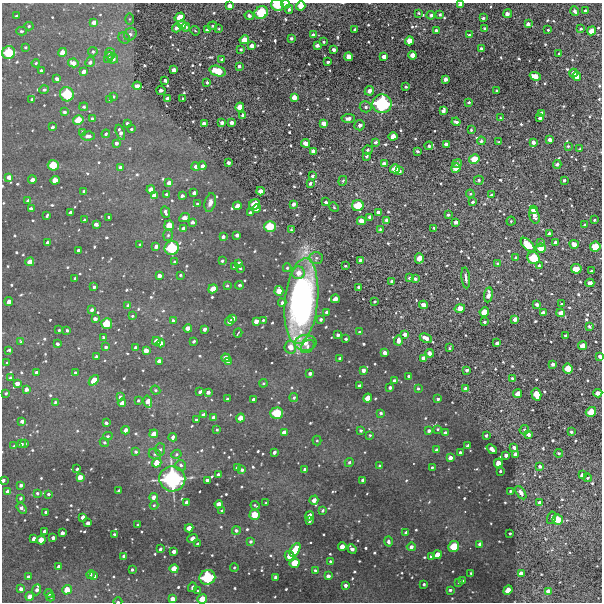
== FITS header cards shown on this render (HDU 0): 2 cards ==
NAXIS1  =                  600 / Width of image
NAXIS2  =                  600 / Height of image

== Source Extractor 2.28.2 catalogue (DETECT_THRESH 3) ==
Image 600 x 600 px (HDU 0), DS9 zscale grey, 1 PNG px = 1 image px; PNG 604 x 604 px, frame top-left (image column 1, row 600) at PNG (2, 3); each listed source drawn as its Kron ellipse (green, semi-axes under 4 px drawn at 4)
Background 4480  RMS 130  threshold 379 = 3 sigma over >= 5 px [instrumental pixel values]
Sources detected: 701; of the 701, the 500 brightest by FLUX_AUTO listed and drawn (201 fainter detections omitted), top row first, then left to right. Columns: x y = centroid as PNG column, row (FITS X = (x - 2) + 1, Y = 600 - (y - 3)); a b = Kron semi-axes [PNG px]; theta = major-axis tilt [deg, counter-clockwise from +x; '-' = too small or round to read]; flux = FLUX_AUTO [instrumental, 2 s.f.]
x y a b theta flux
285 4 4 3 - 3.2e+04
461 4 4 4 - 6.5e+04
277 5 6 6 - 2.8e+05
230 6 4 4 - 5.1e+04
301 6 5 4 - 1.1e+05
289 9 4 3 - 2.1e+04
575 11 4 3 - 2.5e+04
585 11 3 3 - 1.6e+04
261 13 7 6 - 3.4e+05
419 13 4 3 - 1.1e+04
440 14 3 3 - 1.3e+04
507 14 4 4 - 5.7e+04
431 15 4 4 - 2.2e+04
16 16 3 3 - 1.5e+04
249 16 5 4 - 3.2e+04
180 17 5 4 - 1.2e+05
483 18 3 3 - 1.7e+04
130 19 6 4 90 1.1e+04
94 22 4 4 - 5.2e+04
528 24 4 3 - 4.5e+04
182 25 4 4 - 8.5e+04
29 26 4 4 - 1.4e+04
212 26 4 4 - 1.1e+04
186 27 4 4 - 1.7e+04
176 28 5 4 - 3.2e+04
484 28 3 3 - 1.3e+04
219 29 4 3 - 1.0e+04
355 29 3 3 - 1.8e+04
581 29 3 3 - 1.5e+04
207 30 4 3 - 3.3e+04
436 30 3 3 - 1.9e+04
548 30 3 3 - 1.1e+04
21 31 5 4 - 1.4e+04
195 31 5 4 - 1.1e+04
592 31 5 4 - 1.0e+05
130 34 7 6 - 2.7e+04
313 35 4 3 - 3.7e+04
469 35 3 3 - 1.5e+04
124 38 6 5 - 1.7e+04
291 38 3 3 - 1.9e+04
244 40 5 4 - 1.2e+05
409 41 4 4 - 1.0e+05
324 42 3 2 - 1.1e+04
317 45 4 3 - 3.7e+04
252 46 4 4 - 6.0e+04
25 47 3 2 - 1.1e+04
241 49 3 3 - 1.3e+04
481 49 4 3 - 3.2e+04
334 50 3 3 - 3.4e+04
62 52 4 4 - 7.9e+04
93 52 5 4 - 1.6e+04
9 53 6 6 - 3.4e+05
110 54 6 5 - 3.9e+04
559 54 3 3 - 1.7e+04
413 55 4 4 - 8.2e+04
349 57 4 4 - 8.1e+04
384 57 4 4 - 6.3e+04
108 58 6 4 72 1.8e+04
113 59 5 5 - 4.3e+04
222 59 3 3 - 2.0e+04
90 62 5 4 - 2.3e+04
328 62 4 3 - 2.0e+04
36 63 4 4 - 1.2e+04
73 63 5 4 - 5.8e+04
239 66 3 3 - 2.0e+04
174 70 4 3 - 4.6e+04
41 71 4 3 - 2.6e+04
217 71 8 5 -18 2.5e+05
84 72 4 3 - 4.7e+04
574 73 4 4 - 6.0e+04
535 76 5 4 - 9.5e+04
577 76 4 4 - 8.2e+04
57 79 4 3 - 3.3e+04
445 79 4 4 - 4.7e+04
165 80 4 3 - 2.5e+04
207 82 3 3 - 1.5e+04
137 86 4 4 - 6.0e+04
406 87 3 3 - 1.1e+04
44 90 5 4 - 1.9e+04
161 90 4 3 - 2.9e+04
369 91 5 4 - 4.5e+04
497 91 3 3 - 1.2e+04
67 94 7 7 - 3.9e+05
114 96 3 3 - 1.0e+04
294 97 4 4 - 8.3e+04
183 98 3 3 - 1.0e+04
32 99 4 3 - 1.8e+04
167 99 4 3 - 5.0e+04
110 100 4 4 - 1.8e+04
469 102 3 3 - 1.4e+04
382 104 9 9 - 8.6e+05
84 107 4 4 - 2.0e+04
240 107 4 4 - 1.1e+05
366 107 6 5 - 2.5e+04
443 110 4 3 - 3.6e+04
64 112 4 4 - 2.0e+04
542 113 4 3 - 3.4e+04
243 115 4 3 - 3.9e+04
348 118 6 4 4 4.3e+04
501 118 4 3 - 1.3e+04
540 118 4 3 - 2.5e+04
92 119 3 3 - 1.7e+04
78 120 5 5 - 1.7e+05
231 122 4 3 - 3.7e+04
456 122 4 3 - 3.1e+04
127 123 3 3 - 1.6e+04
204 123 4 3 - 4.5e+04
222 123 4 3 - 3.4e+04
324 123 4 4 - 6.0e+04
360 125 5 5 - 2.6e+04
52 127 3 3 - 2.3e+04
131 129 3 2 - 1.0e+04
471 130 3 3 - 1.0e+04
83 132 3 3 - 2.2e+04
120 132 8 4 -69 3.9e+04
106 134 4 3 - 1.7e+04
88 136 7 4 3 4.0e+04
393 136 4 4 - 9.1e+04
550 140 4 4 - 5.7e+04
481 141 4 4 - 1.9e+04
376 142 4 3 - 1.9e+04
499 142 3 3 - 1.2e+04
533 142 4 3 - 3.7e+04
116 143 4 3 - 2.5e+04
306 143 4 4 - 7.5e+04
446 145 4 4 - 4.4e+04
429 146 4 4 - 1.8e+04
568 146 4 3 - 1.2e+04
580 149 3 3 - 1.5e+04
368 150 5 4 - 1.4e+04
313 151 4 3 - 3.9e+04
417 151 4 3 - 1.2e+04
366 156 3 3 - 1.8e+04
474 159 5 4 - 1.4e+05
228 163 4 3 - 3.5e+04
457 163 5 4 - 2.3e+04
384 164 4 4 - 5.2e+04
557 164 4 3 - 2.8e+04
53 165 5 5 - 2.2e+05
196 166 4 4 - 3.3e+04
202 166 4 3 - 3.5e+04
120 167 3 3 - 1.8e+04
456 168 5 4 - 1.0e+05
395 169 5 4 - 1.2e+05
399 171 4 3 - 2.8e+04
312 176 4 3 - 1.9e+04
9 177 4 4 - 5.1e+04
32 180 4 3 - 4.9e+04
55 180 5 4 - 9.7e+04
479 180 5 4 - 1.5e+04
564 180 3 3 - 1.7e+04
343 181 5 4 - 1.0e+04
169 183 4 3 - 4.9e+04
310 183 3 3 - 2.2e+04
151 190 4 4 - 7.7e+04
84 191 3 3 - 2.2e+04
261 191 4 4 - 6.9e+04
194 193 4 3 - 3.5e+04
167 194 3 3 - 1.9e+04
470 194 4 4 - 1.1e+04
154 195 4 4 - 5.0e+04
492 195 4 3 - 2.4e+04
182 196 3 3 - 2.2e+04
28 201 4 3 - 2.9e+04
210 202 9 5 75 3.9e+04
326 202 3 3 - 1.9e+04
472 202 3 3 - 1.8e+04
197 204 3 3 - 1.1e+04
255 204 6 5 - 2.0e+05
293 204 4 3 - 3.8e+04
358 205 6 5 - 2.5e+05
237 206 4 4 - 7.5e+04
334 207 5 4 - 1.1e+04
31 209 4 3 - 4.3e+04
257 209 4 3 - 8.3e+04
534 210 4 4 - 7.6e+04
70 212 4 3 - 2.7e+04
165 212 6 3 -66 2.5e+04
378 212 4 3 - 2.9e+04
250 213 3 3 - 1.4e+04
448 215 3 3 - 1.5e+04
47 216 4 2 - 1.3e+04
534 216 8 5 -75 4.4e+04
109 217 3 3 - 1.4e+04
370 217 4 4 - 4.7e+04
185 218 6 4 27 8.1e+04
84 220 3 3 - 1.4e+04
387 220 4 4 - 5.0e+04
594 220 3 3 - 1.2e+04
361 221 4 4 - 8.0e+04
511 221 4 4 - 1.1e+04
192 222 4 3 - 3.0e+04
456 222 4 3 - 3.6e+04
96 224 4 3 - 3.9e+04
169 225 5 5 - 1.4e+05
585 225 3 3 - 2.0e+04
270 226 6 5 - 2.6e+05
183 228 4 3 - 2.5e+04
434 228 3 3 - 1.7e+04
380 229 3 3 - 1.0e+04
292 230 4 3 - 1.4e+04
549 233 3 3 - 1.6e+04
168 235 5 5 - 1.6e+04
237 235 4 3 - 3.6e+04
223 237 3 3 - 2.6e+04
47 242 3 3 - 1.8e+04
541 242 3 3 - 1.1e+04
555 242 4 3 - 2.8e+04
574 244 4 4 - 6.7e+04
140 245 3 3 - 1.6e+04
527 245 8 5 -46 2.5e+05
156 246 4 3 - 3.3e+04
595 247 5 5 - 1.8e+05
172 248 7 7 - 4.2e+05
541 248 5 5 - 1.3e+05
78 250 3 3 - 1.5e+04
316 258 7 5 2 2.2e+04
419 258 5 4 - 1.0e+05
516 258 4 3 - 2.9e+04
534 258 6 5 - 2.9e+05
360 260 3 3 - 2.0e+04
222 261 3 3 - 1.6e+04
30 262 4 4 - 7.5e+04
174 262 4 3 - 1.2e+04
239 263 4 3 - 2.9e+04
497 264 3 3 - 1.5e+04
345 266 3 3 - 1.1e+04
539 266 4 3 - 1.4e+04
234 267 3 3 - 1.2e+04
240 268 3 3 - 1.1e+04
287 268 4 4 - 1.1e+04
576 269 5 4 - 1.4e+05
591 271 3 3 - 1.3e+04
298 273 6 6 - 7.9e+04
180 275 3 3 - 1.2e+04
159 276 4 3 - 4.2e+04
75 278 3 3 - 1.3e+04
409 278 3 3 - 1.3e+04
466 278 10 3 -84 2.3e+04
415 279 4 3 - 1.9e+04
391 281 3 3 - 1.7e+04
590 283 4 4 - 4.3e+04
227 285 4 3 - 1.0e+04
239 285 4 3 - 1.6e+04
94 287 3 3 - 2.2e+04
359 287 4 3 - 2.5e+04
213 289 5 4 - 1.1e+05
279 291 5 4 - 1.0e+05
488 295 7 4 82 6.3e+04
335 299 4 4 - 7.6e+04
301 301 43 16 84 3.1e+06
375 301 3 3 - 1.2e+04
9 302 4 3 - 5.4e+04
282 303 4 4 - 2.2e+04
537 304 4 3 - 2.5e+04
561 304 3 3 - 1.5e+04
128 305 4 3 - 2.1e+04
423 305 4 4 - 6.8e+04
460 308 5 4 - 9.0e+04
92 310 3 3 - 2.2e+04
326 312 3 3 - 2.2e+04
484 312 5 4 - 1.3e+05
543 313 4 4 - 5.8e+04
561 313 4 4 - 6.9e+04
132 316 3 3 - 1.2e+04
233 318 4 3 - 4.6e+04
95 319 4 3 - 3.9e+04
321 319 3 3 - 1.7e+04
515 319 4 4 - 5.6e+04
263 320 3 3 - 1.2e+04
173 321 3 3 - 2.5e+04
229 321 4 4 - 5.6e+04
256 321 4 4 - 5.9e+04
484 322 3 3 - 1.6e+04
107 324 5 5 - 2.3e+05
589 326 4 3 - 1.5e+04
188 328 4 4 - 6.4e+04
205 329 4 3 - 3.2e+04
59 330 3 3 - 1.2e+04
67 330 3 3 - 1.5e+04
359 332 4 3 - 1.1e+04
238 333 4 2 - 1.0e+04
405 334 4 4 - 4.3e+04
338 335 3 3 - 2.6e+04
566 336 3 3 - 2.3e+04
104 338 4 4 - 1.9e+04
426 338 6 4 -27 6.0e+04
346 339 3 3 - 1.8e+04
398 340 5 4 - 6.2e+04
156 341 4 4 - 5.8e+04
194 341 3 3 - 1.7e+04
21 342 4 3 - 1.2e+04
161 343 4 3 - 4.0e+04
305 343 11 8 4 9.5e+04
497 343 4 3 - 3.0e+04
57 344 3 3 - 2.2e+04
308 346 7 5 42 2.4e+04
582 346 4 4 - 8.1e+04
106 347 3 3 - 1.9e+04
135 347 3 3 - 2.3e+04
290 347 6 6 - 8.7e+04
449 348 3 3 - 1.1e+04
9 350 3 3 - 1.4e+04
146 351 4 4 - 6.5e+04
385 353 4 3 - 5.5e+04
430 353 4 4 - 5.8e+04
96 356 3 3 - 1.6e+04
600 356 4 3 - 3.5e+04
226 358 4 4 - 5.6e+04
340 358 3 3 - 2.1e+04
424 358 4 4 - 5.6e+04
159 361 4 4 - 4.8e+04
228 362 4 3 - 4.9e+04
7 363 3 3 - 1.1e+04
553 364 3 3 - 3.2e+04
568 368 5 4 - 1.5e+05
363 370 4 3 - 4.2e+04
467 370 3 3 - 2.1e+04
36 372 3 3 - 2.0e+04
75 372 4 3 - 1.1e+04
310 373 3 3 - 2.7e+04
409 376 3 3 - 1.8e+04
11 378 3 3 - 3.1e+04
512 378 3 3 - 1.8e+04
94 380 6 4 48 1.1e+05
394 381 4 3 - 2.5e+04
263 383 4 4 - 1.0e+04
17 384 4 4 - 5.5e+04
359 386 3 3 - 2.1e+04
390 387 3 3 - 2.2e+04
418 388 4 3 - 1.2e+04
26 389 4 3 - 3.8e+04
466 389 4 4 - 5.6e+04
156 390 5 3 - 1.2e+04
200 392 4 3 - 2.5e+04
208 392 4 3 - 3.5e+04
6 393 3 3 - 1.4e+04
598 393 4 4 - 5.8e+04
517 394 4 4 - 7.7e+04
536 394 6 4 -73 1.7e+05
120 397 3 3 - 1.8e+04
294 397 5 4 - 1.6e+04
368 398 5 4 - 1.1e+05
227 399 3 3 - 1.3e+04
254 399 3 3 - 2.1e+04
438 399 4 3 - 1.6e+04
138 400 3 3 - 1.1e+04
55 402 3 3 - 1.3e+04
148 402 6 4 -76 7.3e+04
122 403 4 3 - 5.7e+04
591 412 5 5 - 1.7e+05
277 413 6 5 - 3.1e+05
381 413 4 4 - 1.8e+04
203 415 4 3 - 3.8e+04
214 417 3 3 - 3.1e+04
240 418 4 4 - 9.2e+04
196 420 3 3 - 1.6e+04
22 421 3 3 - 3.2e+04
106 423 4 3 - 2.2e+04
438 429 4 3 - 1.1e+04
125 430 4 3 - 4.2e+04
217 430 3 3 - 1.0e+04
361 430 3 3 - 1.5e+04
524 430 5 4 - 1.5e+04
429 431 3 3 - 2.2e+04
284 432 4 4 - 5.5e+04
571 432 3 3 - 2.1e+04
445 433 4 3 - 3.6e+04
154 434 4 4 - 8.0e+04
528 434 3 3 - 3.2e+04
370 435 4 3 - 1.1e+04
108 436 5 4 - 1.2e+04
486 436 3 3 - 1.7e+04
173 437 4 3 - 3.0e+04
317 441 5 4 - 1.1e+04
104 442 5 4 - 1.4e+04
21 444 4 3 - 2.8e+04
25 444 4 3 - 1.3e+04
14 446 3 3 - 1.1e+04
468 446 4 3 - 1.4e+04
514 448 4 3 - 3.8e+04
160 449 6 5 - 2.0e+04
492 449 6 3 -41 5.5e+04
436 450 4 3 - 3.2e+04
136 452 4 4 - 1.7e+04
274 452 4 3 - 2.6e+04
460 452 3 3 - 1.6e+04
559 453 4 3 - 1.1e+04
155 454 6 5 - 1.8e+04
176 454 5 4 - 1.2e+04
515 454 4 3 - 4.0e+04
506 455 4 3 - 3.6e+04
450 458 4 3 - 5.2e+04
349 462 4 4 - 1.5e+04
157 463 5 4 - 1.2e+05
498 463 4 4 - 8.3e+04
181 465 5 5 - 2.1e+04
380 466 4 3 - 1.4e+04
540 466 3 3 - 2.2e+04
237 467 3 3 - 2.1e+04
432 467 3 3 - 1.1e+04
77 469 3 3 - 1.7e+04
304 469 4 3 - 1.9e+04
242 470 4 3 - 2.3e+04
500 471 3 3 - 1.9e+04
218 474 3 3 - 2.1e+04
582 475 4 4 - 6.0e+04
80 477 4 4 - 7.0e+04
588 478 4 3 - 1.1e+04
172 479 13 12 - 1.3e+06
3 480 3 3 - 2.4e+04
207 480 4 3 - 3.8e+04
363 480 4 3 - 2.8e+04
21 485 3 3 - 2.4e+04
119 491 4 3 - 2.3e+04
510 491 3 3 - 1.1e+04
8 492 4 4 - 6.8e+04
37 493 4 3 - 1.7e+04
521 493 7 4 -54 4.6e+04
48 494 3 3 - 1.5e+04
153 497 4 4 - 4.3e+04
21 498 3 3 - 1.3e+04
314 500 5 4 - 5.1e+04
187 502 4 3 - 4.5e+04
539 502 3 3 - 3.0e+04
266 503 3 3 - 1.6e+04
219 504 4 4 - 7.8e+04
154 505 4 4 - 1.1e+04
255 505 5 2 - 1.2e+04
21 508 6 4 -55 3.0e+04
222 510 4 3 - 1.5e+04
323 510 4 3 - 1.5e+04
46 512 3 3 - 1.7e+04
255 515 5 5 - 1.8e+05
310 516 4 4 - 6.9e+04
83 517 4 3 - 3.3e+04
551 518 6 4 76 1.1e+04
558 520 5 5 - 1.7e+05
309 521 3 3 - 2.7e+04
88 523 4 3 - 3.8e+04
138 525 3 2 - 1.0e+04
189 528 4 4 - 7.6e+04
236 530 4 4 - 2.3e+04
44 531 3 3 - 1.6e+04
405 532 4 3 - 1.2e+04
62 533 4 3 - 4.0e+04
510 533 3 2 - 1.0e+04
114 534 3 3 - 1.0e+04
34 538 4 3 - 3.6e+04
53 538 3 3 - 3.1e+04
193 538 5 4 - 6.8e+04
41 540 4 4 - 1.1e+05
251 541 4 3 - 1.8e+04
388 541 5 4 - 2.0e+04
197 544 3 3 - 1.4e+04
480 544 4 4 - 4.1e+04
454 546 5 5 - 2.1e+05
342 547 4 4 - 8.6e+04
411 547 4 4 - 3.6e+04
160 549 4 3 - 2.3e+04
352 549 5 3 - 3.3e+04
295 550 7 4 60 2.0e+05
174 552 4 3 - 4.5e+04
437 555 4 4 - 8.9e+04
124 556 4 3 - 4.0e+04
290 556 5 4 - 1.0e+05
432 556 4 3 - 3.9e+04
330 561 3 3 - 1.7e+04
295 563 5 5 - 1.7e+05
59 566 4 3 - 3.0e+04
234 567 4 3 - 1.2e+04
174 569 4 4 - 1.0e+05
132 570 3 3 - 1.6e+04
315 570 3 3 - 1.6e+04
471 573 3 3 - 1.2e+04
521 573 4 4 - 5.2e+04
90 574 4 4 - 1.5e+04
94 576 4 3 - 2.7e+04
328 576 4 3 - 4.0e+04
28 577 3 3 - 2.8e+04
207 577 8 7 - 4.8e+05
276 577 4 3 - 3.6e+04
463 581 4 3 - 1.9e+04
459 582 4 4 - 1.1e+04
424 584 3 3 - 1.5e+04
345 585 3 3 - 2.6e+04
192 587 5 4 - 2.0e+04
21 589 4 4 - 3.6e+04
37 590 6 4 66 3.5e+04
67 590 5 4 - 1.2e+05
450 590 4 3 - 1.7e+04
508 590 5 4 - 1.1e+05
198 591 4 3 - 1.2e+04
548 591 4 3 - 4.4e+04
49 594 4 4 - 1.9e+04
30 596 4 4 - 6.8e+04
51 597 4 3 - 1.4e+04
172 599 4 4 - 5.8e+04
202 599 5 4 - 1.6e+05
118 602 4 2 - 1.2e+04
At the frame edge (FLAGS 8, measured only in part): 9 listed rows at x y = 285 4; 461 4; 277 5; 301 6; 600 356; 598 393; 3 480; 202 599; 118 602
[201 fainter detections neither listed nor drawn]

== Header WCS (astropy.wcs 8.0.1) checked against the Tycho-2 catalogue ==
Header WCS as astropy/WCSLIB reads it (CRVAL/CRPIX/CD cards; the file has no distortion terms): RA---TAN/DEC--TAN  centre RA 07:16:38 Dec -62:21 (109.16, -62.34 deg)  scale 2 arcsec/px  FOV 20.0' x 20.0'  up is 0 deg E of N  parity normal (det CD < 0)
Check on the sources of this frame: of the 60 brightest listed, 7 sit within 3.0 arcsec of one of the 7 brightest Tycho-2 stars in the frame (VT <= 12.20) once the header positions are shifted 0.81 arcsec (0.59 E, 0.55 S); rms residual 1.08 arcsec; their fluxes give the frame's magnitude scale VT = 25.60 - 2.5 log10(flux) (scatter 0.13 mag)
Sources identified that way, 7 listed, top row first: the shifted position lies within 3.0 arcsec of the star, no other Tycho-2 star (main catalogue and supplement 1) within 6.0 arcsec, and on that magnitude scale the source's flux lands within +1.5 / -3 mag of the star's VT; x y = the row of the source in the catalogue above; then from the Tycho-2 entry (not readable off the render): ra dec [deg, ICRS J2000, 3 dp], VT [Tycho-2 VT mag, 2 dp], TYC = Tycho-2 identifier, HIP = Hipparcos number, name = IAU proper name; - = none
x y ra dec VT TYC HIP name
277 5 109.186 -62.178 12.08 8913-179-1 - -
9 53 109.506 -62.205 11.70 8913-141-1 - -
67 94 109.437 -62.228 11.33 8913-182-1 - -
382 104 109.062 -62.233 10.77 8913-240-1 - -
270 226 109.195 -62.302 12.20 8913-411-1 - -
172 479 109.312 -62.442 9.89 8913-570-1 - -
207 577 109.271 -62.497 11.65 8913-900-1 - -